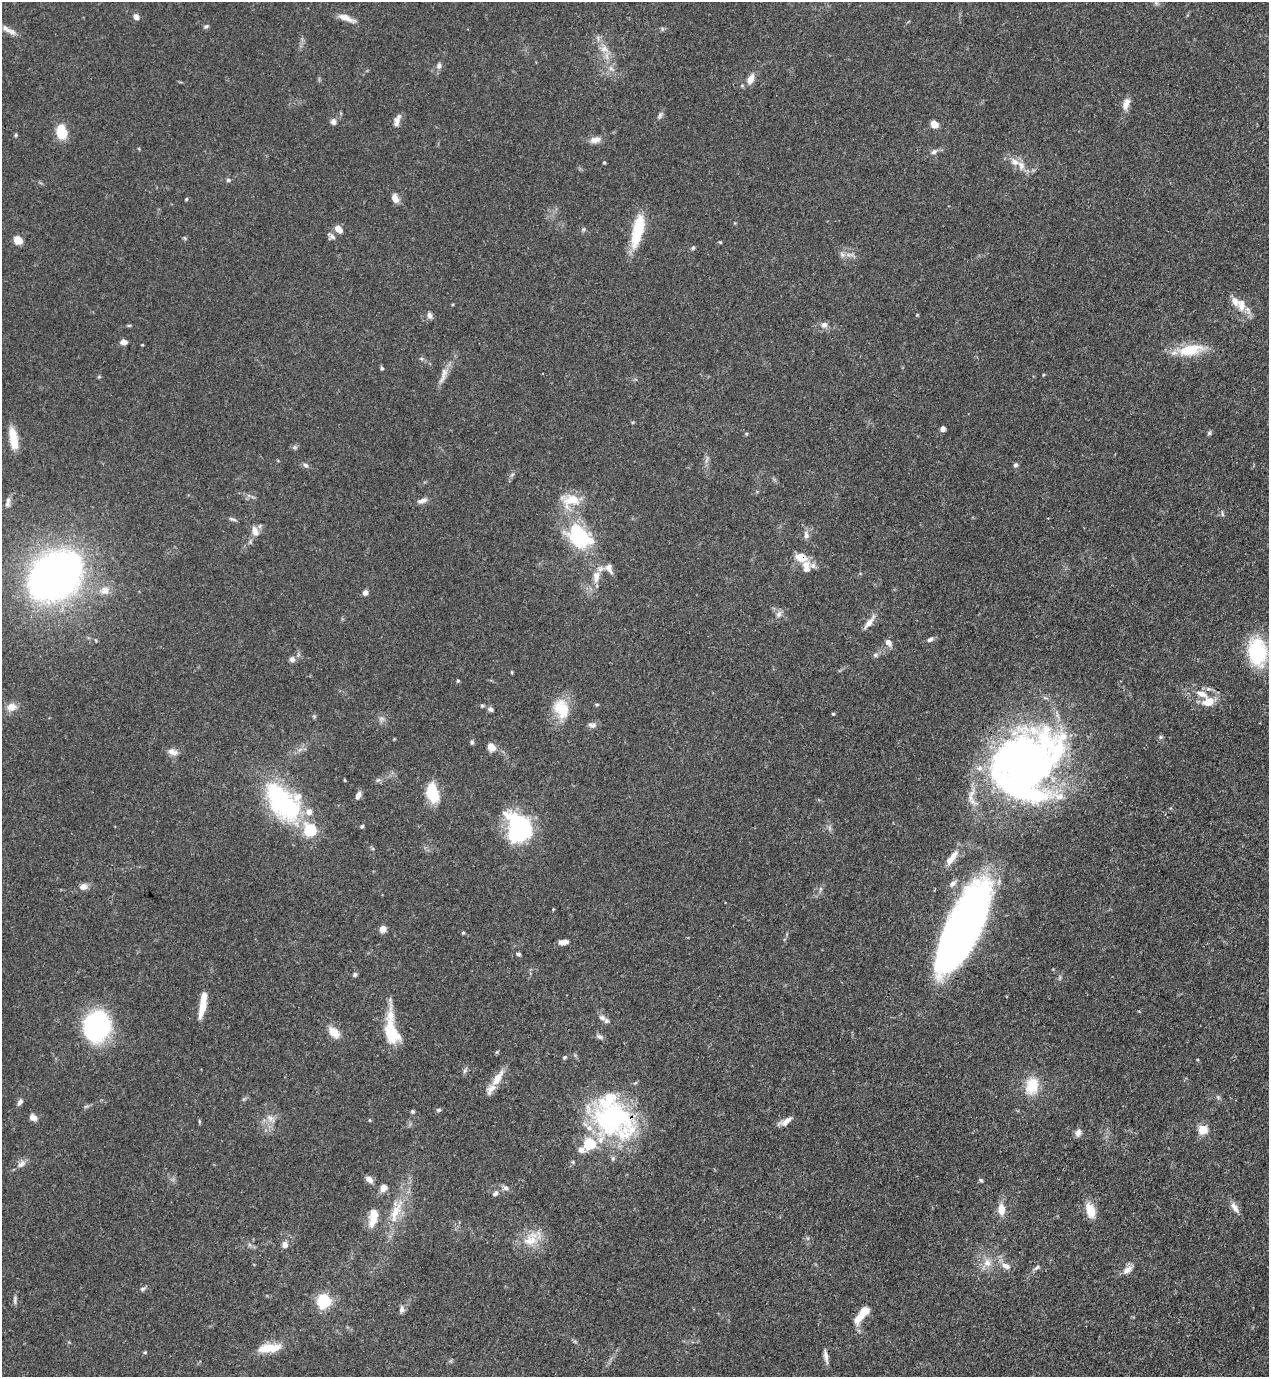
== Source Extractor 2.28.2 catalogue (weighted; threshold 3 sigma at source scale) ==
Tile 6 of 4 x 4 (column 2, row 2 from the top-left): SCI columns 1493-2759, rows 2795-4169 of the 5646 x 5587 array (HDU 1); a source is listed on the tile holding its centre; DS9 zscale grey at full resolution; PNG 1271 x 1379 px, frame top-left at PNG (2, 2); no overlay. Shown black and unused: <1% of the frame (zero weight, under 3 of 4 exposures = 7% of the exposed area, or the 3 px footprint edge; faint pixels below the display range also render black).
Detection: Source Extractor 2.28.2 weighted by HDU 2 'WHT'; one run over the whole footprint, this tile lists its part. Background 0.0767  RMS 0.0036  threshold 0.0162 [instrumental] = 3 sigma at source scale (4.5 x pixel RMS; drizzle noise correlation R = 1.50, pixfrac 1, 0.05/0.05 arcsec/px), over >= 5 px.
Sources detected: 169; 1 too faint to see at this stretch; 2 inside a brighter object's white glare — not listed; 15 inside a brighter listed object's ellipse — not listed separately; the other 151 listed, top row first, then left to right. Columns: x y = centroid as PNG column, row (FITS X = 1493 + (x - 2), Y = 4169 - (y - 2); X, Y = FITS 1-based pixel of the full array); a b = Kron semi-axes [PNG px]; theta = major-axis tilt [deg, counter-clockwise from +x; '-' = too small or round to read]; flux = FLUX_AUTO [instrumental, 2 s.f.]
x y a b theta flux
1156 3 8 5 -45 0.94
136 17 7 6 - 1.9
347 18 26 7 -21 3.3
206 26 7 5 27 0.7
662 29 6 5 - 0.6
8 30 24 7 -29 3.3
604 49 13 10 -27 3.3
439 66 8 6 78 1.5
611 68 10 6 -33 1.5
750 79 9 6 65 4.1
1126 104 17 8 72 2.9
660 115 11 5 68 1
397 120 16 7 73 2.3
333 122 7 7 - 1.5
934 124 7 6 - 3.5
61 132 17 11 -82 8.3
16 135 6 3 89 0.42
595 140 16 8 10 2.4
934 152 9 7 26 1.4
604 162 4 3 - 0.39
1021 165 14 10 -75 3.1
228 180 6 5 - 0.68
395 198 9 6 -62 3.1
186 199 5 4 - 0.42
338 229 10 6 -40 2.7
638 231 39 12 77 14
331 236 12 6 -41 1.3
18 240 9 8 - 3.6
720 242 5 3 - 0.34
693 247 6 4 64 0.57
842 254 9 6 -63 1.2
1241 305 19 10 -86 4.8
429 315 8 5 -74 1.4
917 315 5 3 - 0.33
824 325 7 7 - 2
124 342 7 6 - 2.1
142 345 4 3 - 0.27
1190 350 36 14 9 12
382 368 4 4 - 0.59
443 375 27 7 70 3.3
943 429 5 5 - 1.7
1209 433 6 6 - 0.62
13 438 25 8 -81 7.5
294 447 7 6 - 0.78
305 465 8 6 -31 0.98
1015 465 6 5 - 0.78
8 500 10 7 83 1.5
570 500 29 20 0 9.7
422 501 14 6 19 1.8
1222 513 9 3 -81 0.57
232 519 11 4 -14 0.84
255 531 15 8 -74 2.8
806 535 11 7 -80 1.6
579 536 27 18 -45 33
801 557 15 10 -14 5
813 566 8 7 - 1.4
609 568 14 8 -61 2.2
55 576 39 29 37 260
596 577 18 9 85 4
105 590 14 11 18 3.5
365 592 6 5 - 1.7
779 614 10 7 62 1.5
869 622 20 6 52 3.1
930 639 10 6 27 1.2
888 642 9 6 -54 2.1
1257 652 24 17 -83 30
876 655 7 6 - 0.94
292 659 8 7 - 1.4
512 672 5 3 - 0.33
458 681 4 4 - 0.45
1202 694 17 8 -20 4.1
1208 702 14 9 21 5.8
482 706 5 4 - 0.59
11 707 12 9 12 3.6
491 709 7 6 - 1
561 709 27 19 -72 11
833 714 5 4 - 0.41
592 725 11 7 -10 1.4
1160 737 6 5 - 0.67
472 742 6 5 - 0.67
491 747 10 8 -55 3.1
173 752 15 7 -17 2.3
1026 764 74 65 34 210
345 780 5 3 - 0.33
378 780 8 4 44 0.77
432 793 17 9 -75 16
358 795 9 6 67 1.8
281 802 57 29 -57 48
362 826 5 4 - 0.49
518 827 34 25 -64 37
829 828 7 4 -89 0.82
310 830 6 5 - 51
952 858 23 7 52 4.8
953 883 11 7 41 1.7
83 887 9 7 19 2.5
820 889 7 4 72 0.7
553 909 3 3 - 0.38
965 926 92 30 64 240
383 929 6 6 - 3.3
463 933 5 4 - 0.43
563 942 11 5 9 2.4
518 954 5 4 - 0.71
355 975 6 5 - 0.72
203 1005 26 7 79 7
602 1018 12 7 -30 1.8
97 1026 19 17 77 75
334 1032 15 10 -43 4.6
391 1032 33 16 -76 13
600 1037 10 6 -23 1.1
565 1057 6 4 13 0.48
465 1071 8 4 72 0.78
497 1078 25 9 57 5.5
1032 1086 17 12 77 11
244 1099 6 4 43 0.58
20 1102 9 5 54 1.4
438 1110 6 5 - 0.71
413 1111 6 5 - 0.56
33 1117 8 7 - 2.3
613 1117 60 42 -27 61
270 1118 15 7 -43 2.2
370 1120 5 3 - 0.35
199 1121 6 3 -72 0.44
786 1121 19 7 32 2.4
1203 1130 9 8 - 5.7
1078 1132 10 7 73 1.7
581 1150 9 8 - 2.1
22 1164 13 8 43 2.1
369 1179 10 6 -39 2.1
981 1180 7 4 -38 0.53
383 1188 10 8 55 2.4
506 1188 8 7 - 1.2
495 1193 8 6 35 1.2
1234 1207 15 7 -55 2.4
1001 1209 14 9 -84 4.2
1090 1210 16 9 -71 7.2
396 1212 42 11 67 11
373 1217 22 10 79 6.8
531 1239 26 17 39 8.4
285 1245 7 6 - 2.2
987 1263 12 11 - 3.8
1006 1266 14 8 -24 2.4
1037 1267 11 5 33 0.98
1127 1270 15 8 37 2.4
142 1289 8 5 16 0.84
15 1300 13 4 86 1
324 1301 6 6 - 81
402 1309 9 7 89 1.4
858 1318 18 9 53 4.6
270 1348 28 10 6 8
145 1352 5 4 - 0.42
826 1356 17 5 -80 1.9
Overlapping masked pixels (flux is a lower limit): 3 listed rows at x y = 801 557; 965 926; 613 1117